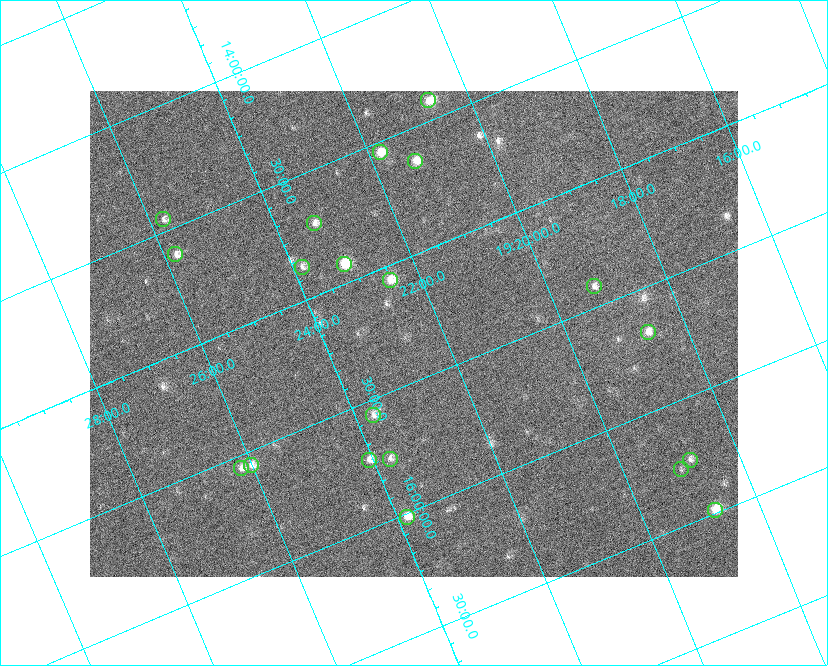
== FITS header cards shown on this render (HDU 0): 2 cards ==
NAXIS1  =                  648 / length of data axis 1
NAXIS2  =                  486 / length of data axis 2

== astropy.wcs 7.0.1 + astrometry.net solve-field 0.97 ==
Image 648 x 486 px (HDU 0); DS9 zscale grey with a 90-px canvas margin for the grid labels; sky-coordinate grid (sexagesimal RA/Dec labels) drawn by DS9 from the SOLVED WCS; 20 Tycho-2 reference stars matched to detected sources circled (green)
Header WCS: none
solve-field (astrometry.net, Tycho-2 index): SOLVED blind (the file carries no WCS)
Solved WCS: RA---TAN-SIP/DEC--TAN-SIP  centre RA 19:22:29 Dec +15:18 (290.62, +15.31 deg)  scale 15.3 arcsec/px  FOV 164.9' x 123.7'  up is -157 deg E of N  parity flipped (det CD > 0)
(file carries no celestial WCS; the grid is the blind solution)
Tycho-2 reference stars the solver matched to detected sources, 20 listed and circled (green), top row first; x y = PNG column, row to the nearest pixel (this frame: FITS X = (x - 90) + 1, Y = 486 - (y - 91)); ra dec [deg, ICRS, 3 dp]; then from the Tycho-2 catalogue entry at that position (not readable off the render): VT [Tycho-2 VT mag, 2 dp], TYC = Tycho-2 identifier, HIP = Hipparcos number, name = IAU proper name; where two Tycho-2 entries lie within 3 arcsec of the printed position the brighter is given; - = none
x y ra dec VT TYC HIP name
428 100 290.170 +14.419 7.86 1054-844-1 95082 -
380 152 290.452 +14.543 7.44 1054-679-1 - -
415 161 290.323 +14.634 7.66 1054-951-1 95132 -
163 219 291.441 +14.452 8.37 1067-789-1 - -
314 223 290.838 +14.713 8.21 1054-205-1 95303 -
175 254 291.451 +14.609 8.24 1067-445-1 95522 -
344 264 290.784 +14.921 6.67 1054-223-1 95287 -
302 267 290.960 +14.864 8.44 1054-411-1 - -
390 280 290.625 +15.059 7.77 1600-2349-1 - -
594 286 289.809 +15.416 8.37 1599-3313-1 94944 -
648 332 289.664 +15.681 7.94 1599-1947-1 94894 -
373 415 290.922 +15.560 8.69 1600-1874-1 - -
390 459 290.929 +15.760 8.70 1600-822-1 95334 -
369 460 291.017 +15.730 8.16 1600-168-1 - -
690 460 289.708 +16.250 8.60 1599-1761-1 - -
251 465 291.504 +15.557 8.17 1600-1630-1 95542 -
241 468 291.551 +15.552 8.28 1600-1749-1 95559 -
681 469 289.759 +16.274 9.33 1599-1589-1 - -
715 510 289.688 +16.488 7.07 1599-570-1 94905 -
407 517 290.960 +16.014 7.62 1600-1088-1 95346 -